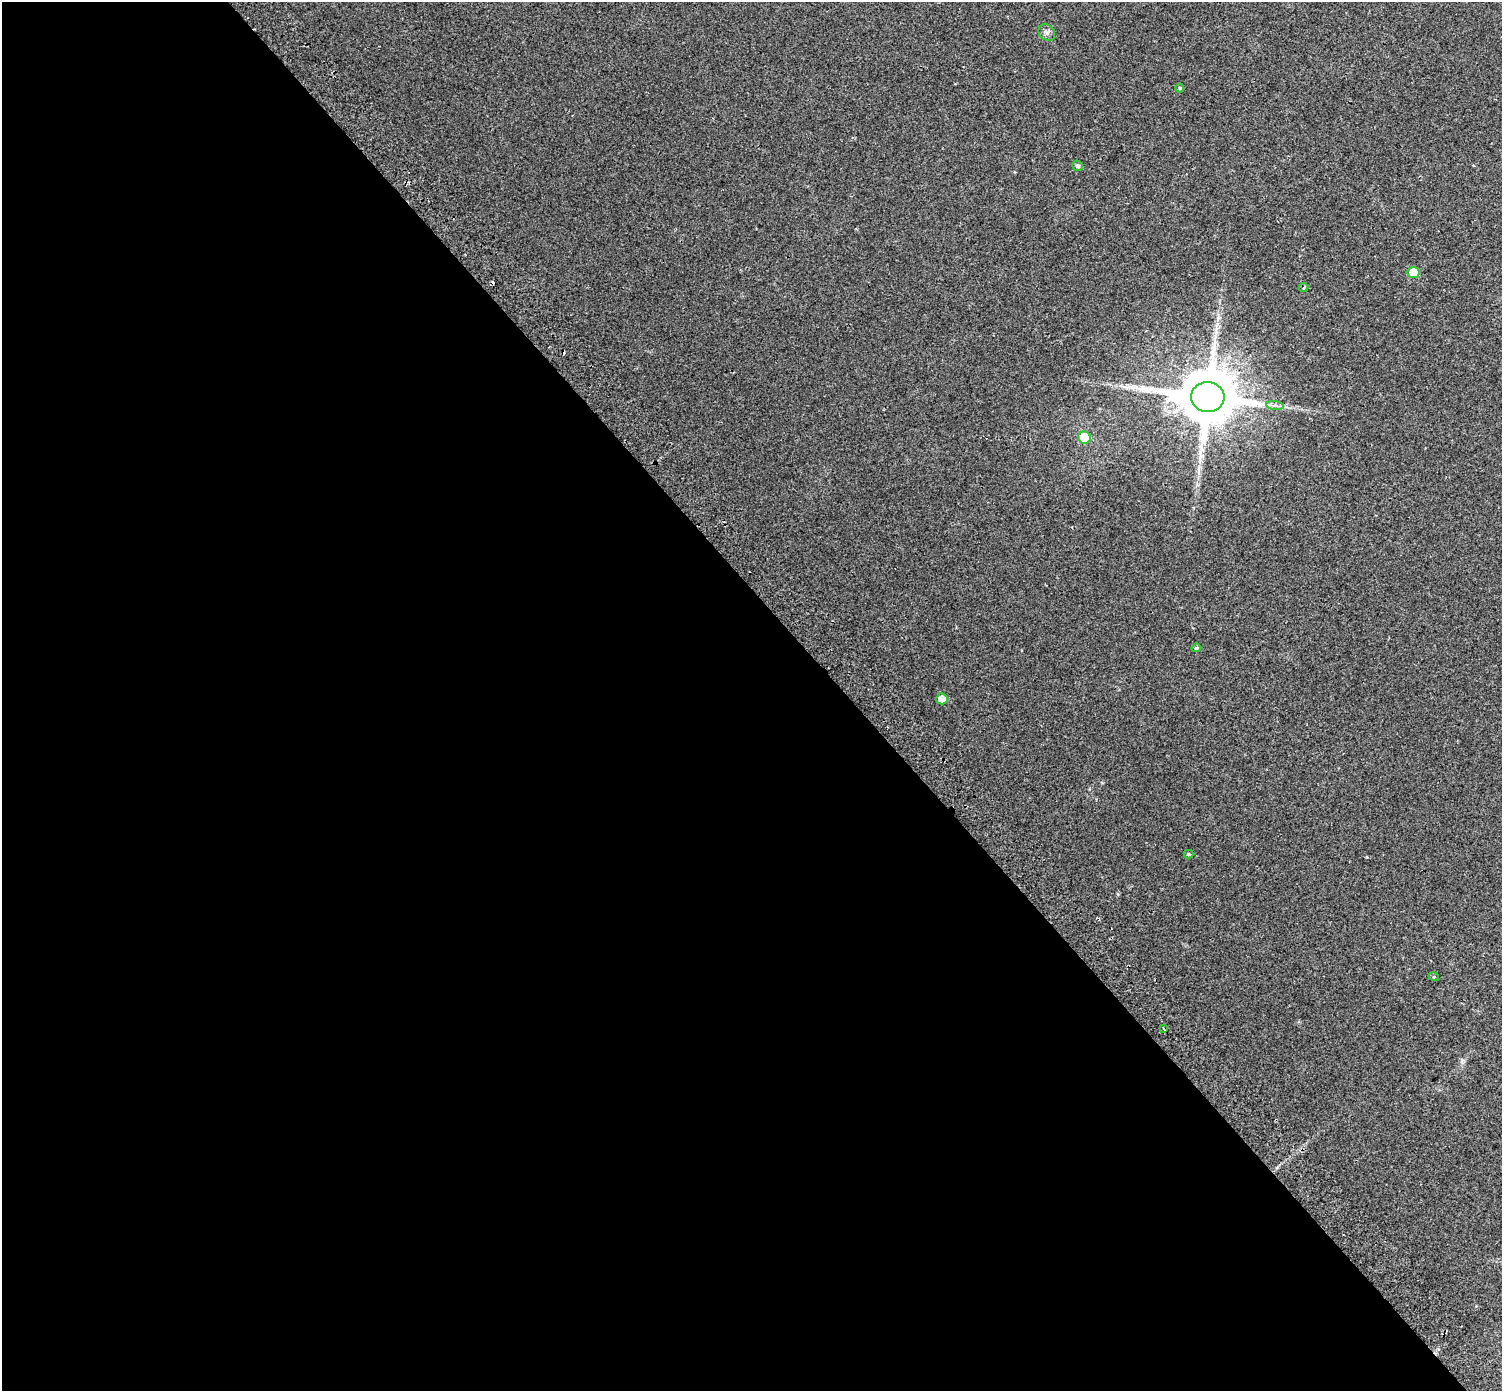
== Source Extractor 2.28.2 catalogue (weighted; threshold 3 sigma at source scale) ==
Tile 9 of 4 x 4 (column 1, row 3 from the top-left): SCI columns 67-1566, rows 1683-3071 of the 6126 x 6079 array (HDU 1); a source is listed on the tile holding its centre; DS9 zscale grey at full resolution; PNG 1504 x 1393 px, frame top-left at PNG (2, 2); each listed source drawn as its Kron ellipse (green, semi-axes under 4 px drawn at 4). Shown black and unused: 56% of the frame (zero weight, under 2 of 3 exposures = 4% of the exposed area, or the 3 px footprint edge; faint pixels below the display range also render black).
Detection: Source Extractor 2.28.2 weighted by HDU 2 'WHT'; one run over the whole footprint, this tile lists its part. Background 0.0555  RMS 0.011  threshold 0.0511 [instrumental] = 3 sigma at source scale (4.5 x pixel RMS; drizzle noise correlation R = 1.50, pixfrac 1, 0.0396/0.0396 arcsec/px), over >= 5 px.
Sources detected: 18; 3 cosmic-ray / hot-pixel residue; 2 long thin detections or spike segments (spike, bleed or trail) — neither listed nor drawn; the other 13 listed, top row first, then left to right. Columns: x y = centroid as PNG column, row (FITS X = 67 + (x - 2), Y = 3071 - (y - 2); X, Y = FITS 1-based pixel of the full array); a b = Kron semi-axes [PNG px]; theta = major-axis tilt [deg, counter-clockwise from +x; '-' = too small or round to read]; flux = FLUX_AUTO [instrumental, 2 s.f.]
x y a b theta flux
1047 32 9 7 -45 3.7
1180 88 4 4 - 1.3
1078 166 5 5 - 2.4
1413 273 6 5 - 27
1304 287 5 3 - 1.4
1208 397 17 15 -5 6800
1275 406 9 4 -8 3.3
1084 438 6 6 - 38
1196 648 5 3 - 3.2
942 699 5 5 - 9.6
1188 854 5 4 - 1.2
1434 977 5 3 - 1
1164 1029 3 3 - 3.9